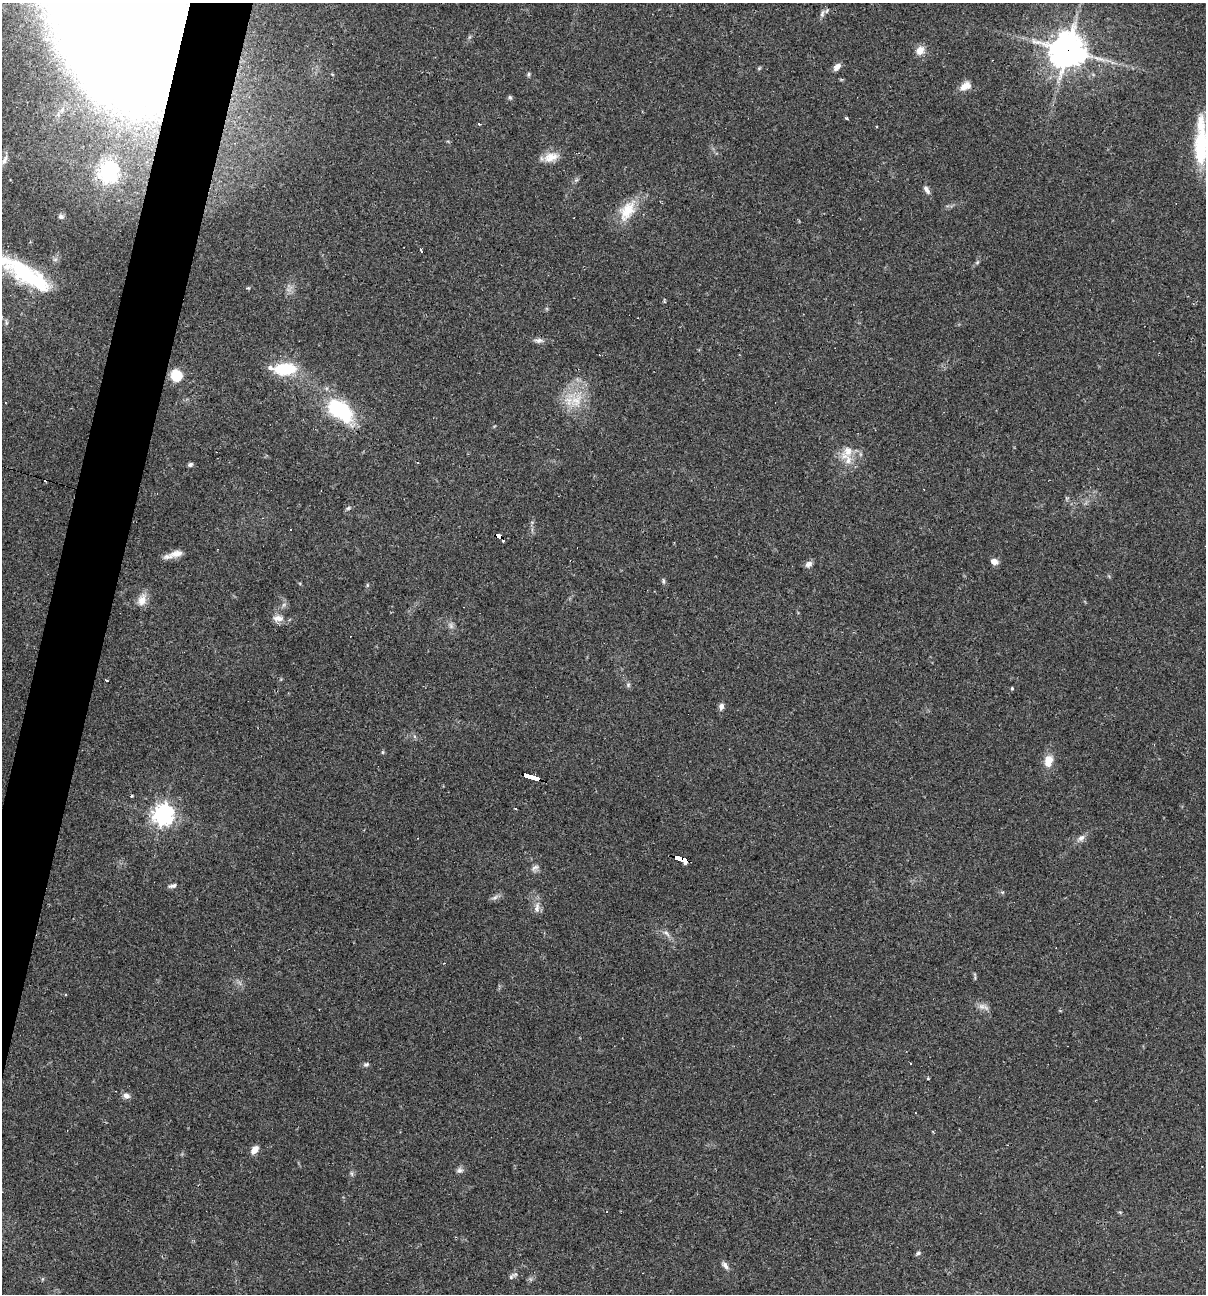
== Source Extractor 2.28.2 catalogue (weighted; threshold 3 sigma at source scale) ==
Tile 7 of 4 x 4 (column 3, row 2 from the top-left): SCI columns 2655-3858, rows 2583-3874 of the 5184 x 5165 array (HDU 1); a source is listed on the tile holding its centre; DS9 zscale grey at full resolution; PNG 1208 x 1296 px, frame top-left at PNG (2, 3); no overlay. Shown black and unused: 4% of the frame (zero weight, under 2 of 3 exposures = <1% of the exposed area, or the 3 px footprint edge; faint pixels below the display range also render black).
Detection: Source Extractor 2.28.2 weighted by HDU 2 'WHT'; one run over the whole footprint, this tile lists its part. Background 0.0493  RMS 0.005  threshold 0.0227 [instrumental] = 3 sigma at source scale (4.5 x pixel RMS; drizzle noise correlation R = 1.50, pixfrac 1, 0.05/0.05 arcsec/px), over >= 5 px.
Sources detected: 72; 2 inside a brighter object's white glare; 5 cosmic-ray / hot-pixel residue — not listed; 2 inside a brighter listed object's ellipse — not listed separately; the other 63 listed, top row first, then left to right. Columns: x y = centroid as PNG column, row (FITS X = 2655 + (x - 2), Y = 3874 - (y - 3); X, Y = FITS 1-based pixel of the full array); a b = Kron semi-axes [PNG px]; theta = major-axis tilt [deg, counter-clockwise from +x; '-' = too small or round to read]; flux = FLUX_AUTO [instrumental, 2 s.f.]
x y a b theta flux
111 13 94 50 -66 3300
822 14 10 5 76 1.7
920 50 10 9 - 4.3
1068 50 11 11 - 1100
837 67 9 6 48 3.1
529 74 6 4 89 0.75
965 86 14 9 24 4.6
847 118 4 3 - 0.6
478 124 4 3 - 0.81
1201 144 57 12 90 30
551 157 20 12 17 6.2
4 161 9 6 69 1.9
108 172 7 7 - 280
927 190 13 6 -59 1.9
627 211 29 16 60 13
61 216 7 5 -29 1.5
421 251 4 2 - 1.3
977 263 6 4 3 0.62
24 272 42 24 -26 41
248 288 5 4 - 0.55
664 302 3 3 - 0.89
539 340 12 6 -1 2
285 369 24 12 4 21
176 375 11 9 -74 12
576 401 18 16 77 12
340 410 29 16 -38 40
847 458 25 10 -56 6.7
190 464 6 5 - 1.1
348 508 7 4 44 0.85
498 536 8 4 -21 51
177 553 21 9 14 5
994 562 8 6 -21 2.9
809 564 10 7 35 2
663 581 7 4 -82 0.81
367 585 6 4 89 0.64
142 600 15 11 68 4.9
278 618 16 9 -2 3.8
451 626 9 5 -59 1.5
106 680 4 2 - 0.85
628 685 6 5 - 0.89
1012 688 4 3 - 0.66
721 706 8 6 78 1.9
383 752 6 3 71 0.54
1048 761 15 10 81 6.1
531 776 16 3 -17 160
131 796 4 3 - 0.66
163 814 7 7 - 330
1081 838 11 7 39 2.2
680 859 13 4 -18 130
535 867 12 6 29 1.8
173 886 10 5 14 1.6
495 897 10 4 30 1.4
537 908 15 7 82 3
666 933 11 4 -45 1.7
982 1006 11 7 -11 2.5
366 1065 7 5 11 1.1
126 1096 9 7 -13 2.3
254 1150 10 7 53 3.6
459 1170 8 7 - 1.5
352 1174 6 4 -71 0.82
918 1253 6 5 - 0.97
725 1265 11 5 -54 1.8
511 1277 9 5 59 1.3
Overlapping masked pixels (flux is a lower limit): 5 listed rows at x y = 111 13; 1068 50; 498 536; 531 776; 680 859
Isophote crosses this tile's border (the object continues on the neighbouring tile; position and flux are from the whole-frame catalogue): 2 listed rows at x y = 111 13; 1201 144
Unlisted compact peaks at least as high as the median listed source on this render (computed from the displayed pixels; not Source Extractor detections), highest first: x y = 510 97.